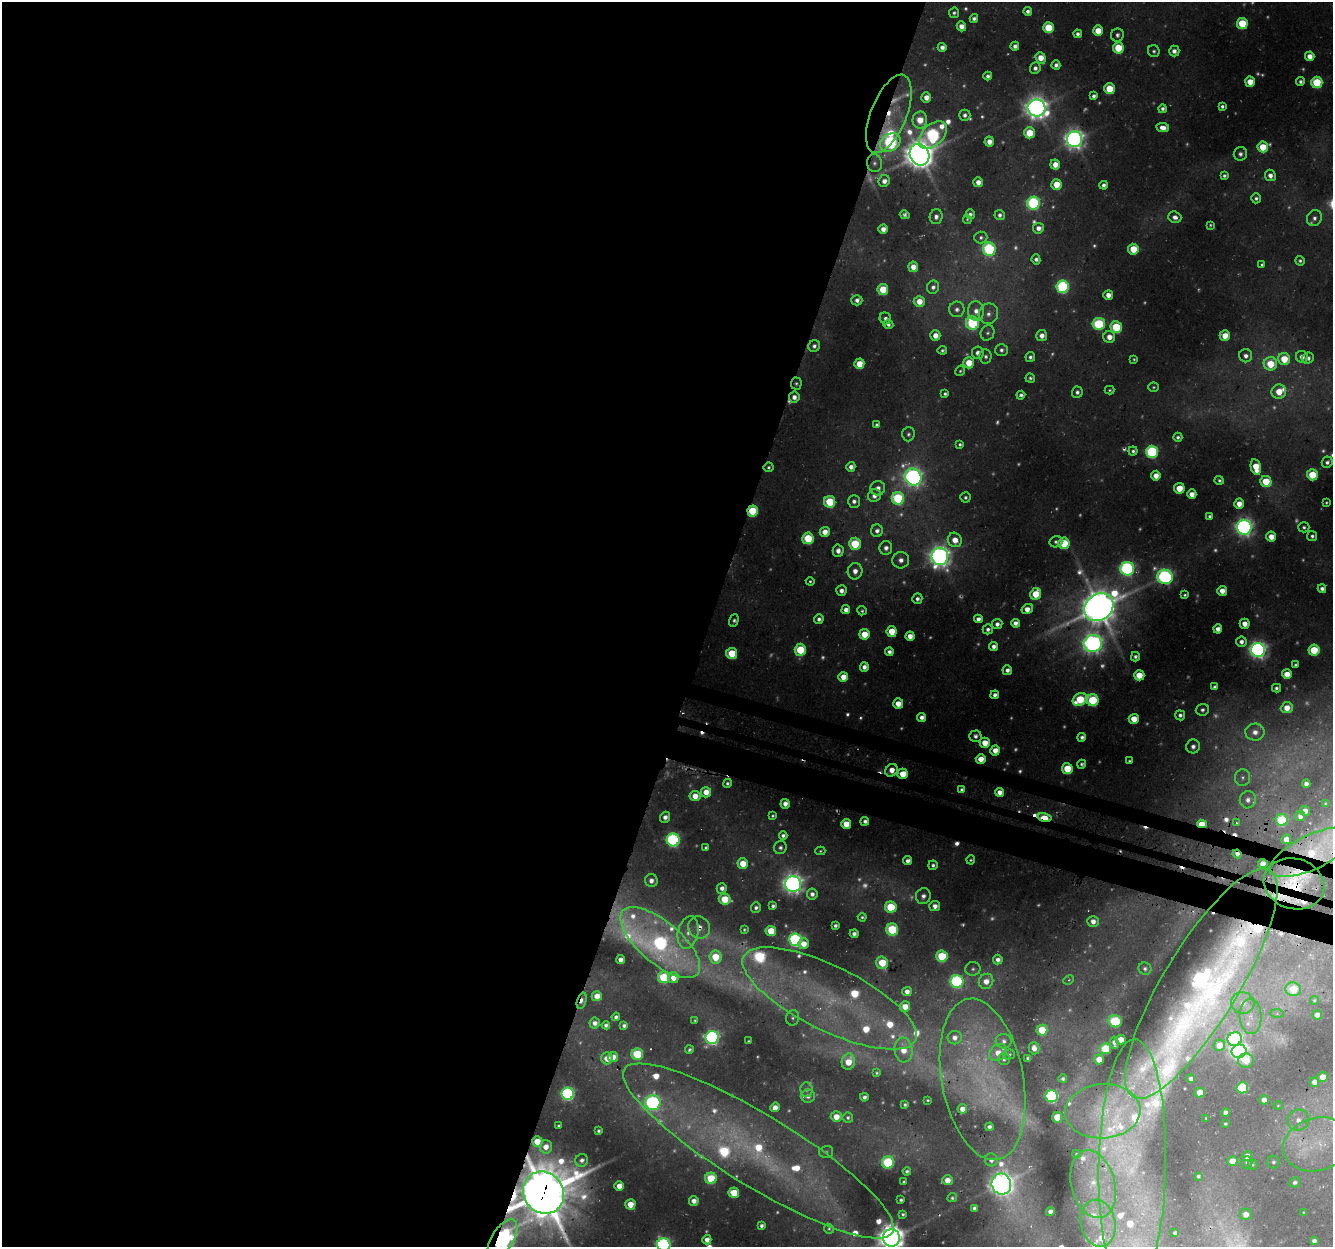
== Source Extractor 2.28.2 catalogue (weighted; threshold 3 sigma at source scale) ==
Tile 5 of 4 x 4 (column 1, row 2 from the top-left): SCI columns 32-1362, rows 2814-4058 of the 5378 x 5579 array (HDU 1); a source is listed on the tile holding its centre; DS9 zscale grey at full resolution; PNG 1335 x 1249 px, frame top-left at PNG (2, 2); each listed source drawn as its Kron ellipse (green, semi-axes under 4 px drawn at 4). Shown black and unused: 55% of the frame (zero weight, under 3 of 4 exposures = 4% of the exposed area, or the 3 px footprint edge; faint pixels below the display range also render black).
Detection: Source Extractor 2.28.2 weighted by HDU 2 'WHT'; one run over the whole footprint, this tile lists its part. Background 0.035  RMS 0.0048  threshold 0.0217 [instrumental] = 3 sigma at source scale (4.5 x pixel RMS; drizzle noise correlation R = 1.50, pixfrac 1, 0.0396/0.0396 arcsec/px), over >= 5 px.
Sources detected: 603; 141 too faint to see at this stretch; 1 inside a brighter object's white glare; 16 cosmic-ray / hot-pixel residue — neither listed nor drawn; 44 inside a brighter listed object's ellipse — not listed separately; the other 401 listed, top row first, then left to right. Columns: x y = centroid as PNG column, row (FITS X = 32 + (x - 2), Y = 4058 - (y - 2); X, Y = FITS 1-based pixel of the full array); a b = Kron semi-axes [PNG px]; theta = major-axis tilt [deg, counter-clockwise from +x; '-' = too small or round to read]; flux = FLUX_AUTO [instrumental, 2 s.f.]
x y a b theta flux
1028 11 4 4 - 2.5
954 13 5 5 - 1.7
974 18 4 4 - 2.3
1242 23 5 5 - 33
961 26 5 4 - 6.5
1048 28 5 5 - 29
1098 31 5 5 - 13
1078 34 4 4 - 2.4
1117 35 6 6 - 2.1
1015 46 4 4 - 3.2
942 47 4 4 - 3.5
1118 48 5 5 - 28
1154 51 6 5 - 1.6
1174 51 5 5 - 4
1310 56 5 4 - 6.8
1041 58 6 5 - 11
1056 65 4 4 - 2.7
1035 68 6 5 - 2.8
988 76 4 4 - 2.5
1250 82 5 5 - 10
1300 82 4 4 - 2.1
1317 82 5 5 - 42
1109 89 5 5 - 22
1094 96 4 4 - 2.3
926 97 5 5 - 5.7
1222 106 4 4 - 1.7
1037 108 9 8 - 720
1162 109 4 4 - 2
889 114 42 18 68 26
965 115 6 5 - 2.4
920 120 8 7 - 13
1163 128 6 4 -9 4.9
1029 133 5 5 - 22
933 135 16 10 44 120
1075 139 8 7 - 480
989 141 5 4 - 6.2
890 142 11 8 35 93
1263 147 5 5 - 19
1240 154 7 6 - 2.3
919 155 11 9 -62 1300
874 163 9 7 -79 2.6
1055 164 5 5 - 9.7
1270 175 6 5 - 4.2
1224 176 4 4 - 1.7
884 181 6 5 - 5
978 182 5 5 - 4.9
1056 184 5 5 - 14
1104 185 4 4 - 2.7
1256 198 5 4 - 1.8
1033 203 6 6 - 100
970 214 5 4 - 2.1
905 215 5 4 - 1.7
1000 215 5 5 - 2.4
936 217 7 6 - 3
1175 217 7 5 -20 3.8
1314 218 8 7 - 2.9
967 219 4 3 - 0.78
1210 225 4 4 - 0.86
1038 228 5 5 - 4.5
883 229 4 4 - 5.4
981 237 6 6 - 1.8
989 249 7 6 - 93
1133 249 5 5 - 23
1036 259 5 4 - 2.5
1300 261 5 4 - 1.5
1262 264 4 4 - 1.1
913 267 5 5 - 7.6
933 287 6 6 - 2.7
1063 287 6 6 - 100
883 289 5 5 - 25
1108 295 5 4 - 5.9
857 300 5 5 - 3.4
919 301 5 5 - 10
957 309 8 8 - 3.2
976 311 10 8 -84 6
988 314 10 9 - 5.1
885 318 6 5 - 2.7
973 323 7 6 - 68
888 324 5 4 - 2
1099 324 6 6 - 61
1116 327 6 5 - 42
988 333 8 6 69 2
935 335 5 5 - 7.5
1042 336 5 5 - 5.8
1225 336 5 5 - 10
1109 337 6 6 - 7
814 346 6 5 - 2.8
942 350 4 4 - 1.4
1001 350 6 6 - 2.3
978 353 6 6 - 4
986 356 7 6 - 2
1246 356 6 6 - 3.6
1030 357 5 4 - 2.3
1302 357 6 5 - 5.3
1308 358 6 5 - 3.1
1134 359 3 3 - 0.85
1284 359 6 6 - 19
969 363 5 5 - 15
859 364 5 5 - 16
1270 364 6 6 - 24
960 371 5 4 - 1.1
1030 378 5 4 - 1.4
796 384 6 5 - 1.4
1153 387 5 4 - 1
1110 390 5 4 - 0.99
1077 392 5 5 - 2.3
1279 392 7 7 - 13
945 394 4 3 - 1.5
1021 395 4 4 - 1.8
794 397 5 5 - 4.3
877 425 4 4 - 1.7
908 434 7 6 - 1.8
1178 437 4 4 - 1.8
960 444 4 3 - 1.3
1133 451 4 4 - 1.8
1152 452 6 6 - 95
1327 462 6 5 - 2.4
768 467 5 5 - 1.5
851 467 5 4 - 4.1
1256 467 8 5 -78 19
1312 475 5 5 - 24
1156 476 5 4 - 7.6
913 477 9 8 - 360
1219 480 5 4 - 1.4
1266 482 5 5 - 26
878 488 7 7 - 4.4
1179 488 5 5 - 16
1192 494 4 4 - 6.6
874 496 6 6 - 4.1
965 497 5 5 - 1.5
898 498 6 6 - 70
854 501 6 6 - 2.9
830 502 6 5 - 38
1326 503 3 3 - 0.86
1239 504 5 5 - 8
753 511 5 5 - 41
1209 516 4 3 - 1.3
1244 527 7 7 - 330
1304 527 5 5 - 1.6
877 531 6 6 - 3.6
825 532 5 5 - 7.7
1312 536 5 5 - 2
1271 537 5 5 - 8.3
808 538 6 5 - 39
955 540 7 7 - 8.8
1056 542 6 5 - 2.2
1064 543 5 5 - 35
855 544 6 6 - 36
886 548 7 6 - 3.8
838 551 6 5 - 4.1
940 556 8 8 - 500
901 560 8 8 - 3.8
1127 569 7 6 - 180
855 571 8 7 - 4.9
1165 577 8 7 - 180
810 581 4 4 - 1.2
1322 589 4 4 - 3
841 591 5 5 - 3.4
1222 591 5 5 - 6.2
1036 594 6 5 - 21
1185 595 4 3 - 1.1
917 599 5 5 - 2.6
1099 607 15 13 38 1900
1027 609 6 4 32 7.2
846 610 4 4 - 4.2
862 611 4 4 - 1.1
819 619 5 4 - 2.6
978 619 4 4 - 3.9
734 621 6 4 70 1.9
1015 623 4 4 - 3.6
997 624 5 5 - 3.3
1245 624 5 5 - 6
988 629 5 5 - 2.2
1218 629 4 4 - 5.1
892 631 5 5 - 19
864 634 5 5 - 16
910 636 4 4 - 6.8
1241 642 5 5 - 3.1
1093 643 9 8 - 380
994 646 4 4 - 3.7
800 650 6 5 - 39
1258 650 7 7 - 350
1314 650 5 5 - 28
889 652 4 4 - 3
732 653 5 5 - 30
1135 657 5 4 - 1.8
1295 665 4 3 - 1.2
864 667 5 4 - 3.5
1007 670 5 5 - 3
1287 674 5 5 - 11
1139 675 5 5 - 16
843 677 5 5 - 11
1215 687 4 4 - 2.1
1276 688 4 4 - 1.9
995 695 4 4 - 2.8
1080 700 7 6 - 35
1093 700 6 6 - 52
898 704 5 5 - 8.3
1287 708 6 5 - 8.8
1202 710 6 6 - 2
1180 715 5 4 - 2.4
922 717 4 4 - 3.8
1134 719 5 5 - 13
1255 732 9 8 - 6.5
975 736 6 5 - 2.4
1082 737 4 4 - 2.3
985 743 5 5 - 12
1193 746 7 6 - 2.9
995 750 5 4 - 8.9
981 759 5 4 - 8.6
1129 761 3 3 - 0.95
1082 764 4 4 - 1.6
1067 769 5 5 - 24
892 770 7 5 43 8.9
903 774 5 5 - 15
1242 778 8 7 - 2.4
727 783 4 4 - 1.4
1306 784 4 4 - 3.6
962 790 4 4 - 2
706 792 5 5 - 8.2
1000 792 4 4 - 6
695 796 5 5 - 8.3
1248 800 8 8 - 2.8
1325 803 3 3 - 0.68
785 804 5 4 - 4.7
1305 811 5 5 - 4.8
773 816 4 3 - 1.1
1300 816 5 5 - 3.9
665 817 5 5 - 3.8
1044 817 7 4 -14 32
1282 820 6 6 - 51
865 821 4 4 - 2.7
1236 823 3 2 - 0.7
846 824 5 5 - 14
1202 824 5 4 - 18
783 835 4 4 - 2
1286 839 5 4 - 7.6
673 840 6 6 - 130
780 847 6 6 - 2.1
706 848 4 3 - 1.2
820 851 5 4 - 0.86
1312 852 46 17 25 48
1237 854 4 3 - 3.1
971 860 4 4 - 0.99
908 861 4 4 - 3.2
743 864 5 5 - 15
1263 864 4 4 - 8
933 865 5 4 - 1.9
651 881 6 6 - 4.2
793 884 8 8 - 460
1294 884 31 25 -17 33
722 888 5 5 - 3.7
812 894 5 5 - 3.1
923 896 8 7 - 3.6
725 899 6 5 - 24
773 906 4 4 - 1.7
935 906 5 5 - 4.3
891 907 6 5 - 35
756 908 5 5 - 2.2
862 917 4 4 - 1.1
1093 921 5 5 - 4.4
835 925 4 3 - 1.8
699 927 11 10 - 6.7
892 929 6 6 - 54
744 930 3 3 - 0.85
771 931 5 5 - 22
688 932 16 10 77 8.2
854 934 4 4 - 2.7
795 940 6 6 - 150
660 943 49 21 -40 180
803 944 5 5 - 8.9
942 956 6 5 - 42
715 957 6 6 - 21
620 960 4 4 - 4.8
998 960 5 5 - 3.5
882 963 6 5 - 22
973 969 7 7 - 1.8
1145 969 6 6 - 1.8
664 977 6 6 - 43
673 978 5 5 - 7.8
1069 980 5 4 - 0.74
957 981 6 6 - 120
986 981 8 7 - 6.6
1201 984 132 37 59 400
1293 989 8 6 -12 18
907 991 5 4 - 3.9
597 996 5 5 - 9.1
830 998 95 32 -26 110
1314 1000 4 4 - 0.76
582 1001 8 4 73 4.3
1243 1003 11 10 - 6.8
905 1006 5 5 - 7.2
1277 1013 7 4 0 1.1
1317 1015 5 4 - 4.6
1251 1016 18 11 -86 7.7
616 1017 4 4 - 2
793 1018 8 6 77 1.7
695 1020 3 3 - 0.7
1115 1021 7 6 - 57
595 1023 5 5 - 4.2
606 1025 4 4 - 2.2
624 1025 4 4 - 2.3
1042 1030 5 5 - 26
712 1037 6 6 - 200
955 1038 7 6 - 3.7
1235 1039 7 6 - 140
1121 1040 5 5 - 9.9
749 1041 3 3 - 0.65
1004 1041 8 7 - 2.6
1114 1043 6 4 -82 3.6
1219 1045 6 5 - 6.6
1034 1048 6 5 - 5.3
1105 1049 5 5 - 31
689 1050 4 3 - 1.2
904 1050 12 9 -85 11
1239 1051 7 6 - 260
998 1053 10 7 38 8
637 1054 6 5 - 40
1009 1054 6 5 - 1.2
613 1057 5 5 - 6.8
607 1058 6 6 - 7.9
1028 1058 4 4 - 2.1
1004 1059 6 6 - 1.8
1099 1059 5 5 - 11
1246 1060 7 7 - 12
848 1062 8 6 78 12
877 1073 4 4 - 0.95
1323 1077 5 5 - 9.2
983 1079 82 41 -79 88
1063 1079 4 4 - 1.7
1191 1079 4 4 - 2.1
1314 1082 5 4 - 4.4
1242 1088 5 5 - 55
806 1090 7 6 - 1.9
1200 1092 5 5 - 7.7
568 1094 6 6 - 130
808 1096 7 6 - 3.1
1052 1096 6 6 - 130
864 1097 4 4 - 2
928 1100 3 3 - 0.75
1264 1100 5 4 - 4.9
653 1103 7 7 - 170
905 1105 3 3 - 1.2
1278 1105 4 4 - 0.6
775 1107 5 4 - 5
962 1109 5 4 - 5.7
1103 1111 38 27 4 33
1225 1113 4 4 - 3
836 1117 5 5 - 8
1057 1117 5 5 - 18
848 1118 5 5 - 1.4
1206 1118 3 3 - 0.51
1298 1120 11 10 - 5.4
1225 1124 3 3 - 0.7
559 1126 4 3 - 1.1
989 1127 4 4 - 2.5
599 1131 4 3 - 1.2
537 1141 5 5 - 13
1317 1144 34 26 16 32
546 1147 7 6 - 7.5
758 1151 157 36 -31 140
826 1152 7 6 - 1.2
1076 1154 4 3 - 0.96
1247 1156 5 5 - 6.5
582 1160 6 6 - 2.6
991 1160 6 6 - 3.3
1232 1161 5 5 - 9.3
888 1162 6 6 - 71
1247 1162 6 5 - 1.7
1273 1162 6 6 - 1.6
1253 1165 5 5 - 0.77
1132 1166 126 33 89 120
907 1171 4 4 - 1.3
1198 1176 3 3 - 0.98
711 1178 6 5 - 36
947 1180 5 5 - 6.8
904 1182 3 3 - 0.75
1295 1182 5 5 - 1.9
1001 1184 10 10 - 620
1093 1184 34 22 -75 32
619 1186 5 4 - 8
544 1193 22 20 -54 3700
734 1193 5 5 - 21
952 1198 5 4 - 1.2
901 1200 4 3 - 1.2
694 1201 5 5 - 4.7
630 1204 5 5 - 13
974 1208 4 4 - 2.2
1050 1212 4 4 - 3.6
1304 1212 3 2 - 0.43
903 1214 3 3 - 1.1
1246 1214 6 5 - 5
1098 1223 24 17 -78 18
761 1226 4 4 - 1.9
829 1229 5 4 - 0.99
1175 1233 3 3 - 1.1
892 1238 9 8 - 1000
502 1239 22 10 58 450
707 1240 5 4 - 5
1314 1241 4 4 - 2.5
664 1245 7 6 - 180
Overlapping masked pixels (flux is a lower limit): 26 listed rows (the first 20) at x y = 889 114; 1075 139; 890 142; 796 384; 753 511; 1099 607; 981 759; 892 770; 903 774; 1044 817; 1202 824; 1312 852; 1237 854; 743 864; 1263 864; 1294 884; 699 927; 660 943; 1201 984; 830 998
Isophote crosses this tile's border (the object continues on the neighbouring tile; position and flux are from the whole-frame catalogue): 6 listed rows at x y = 1312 852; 1201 984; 544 1193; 892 1238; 502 1239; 664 1245